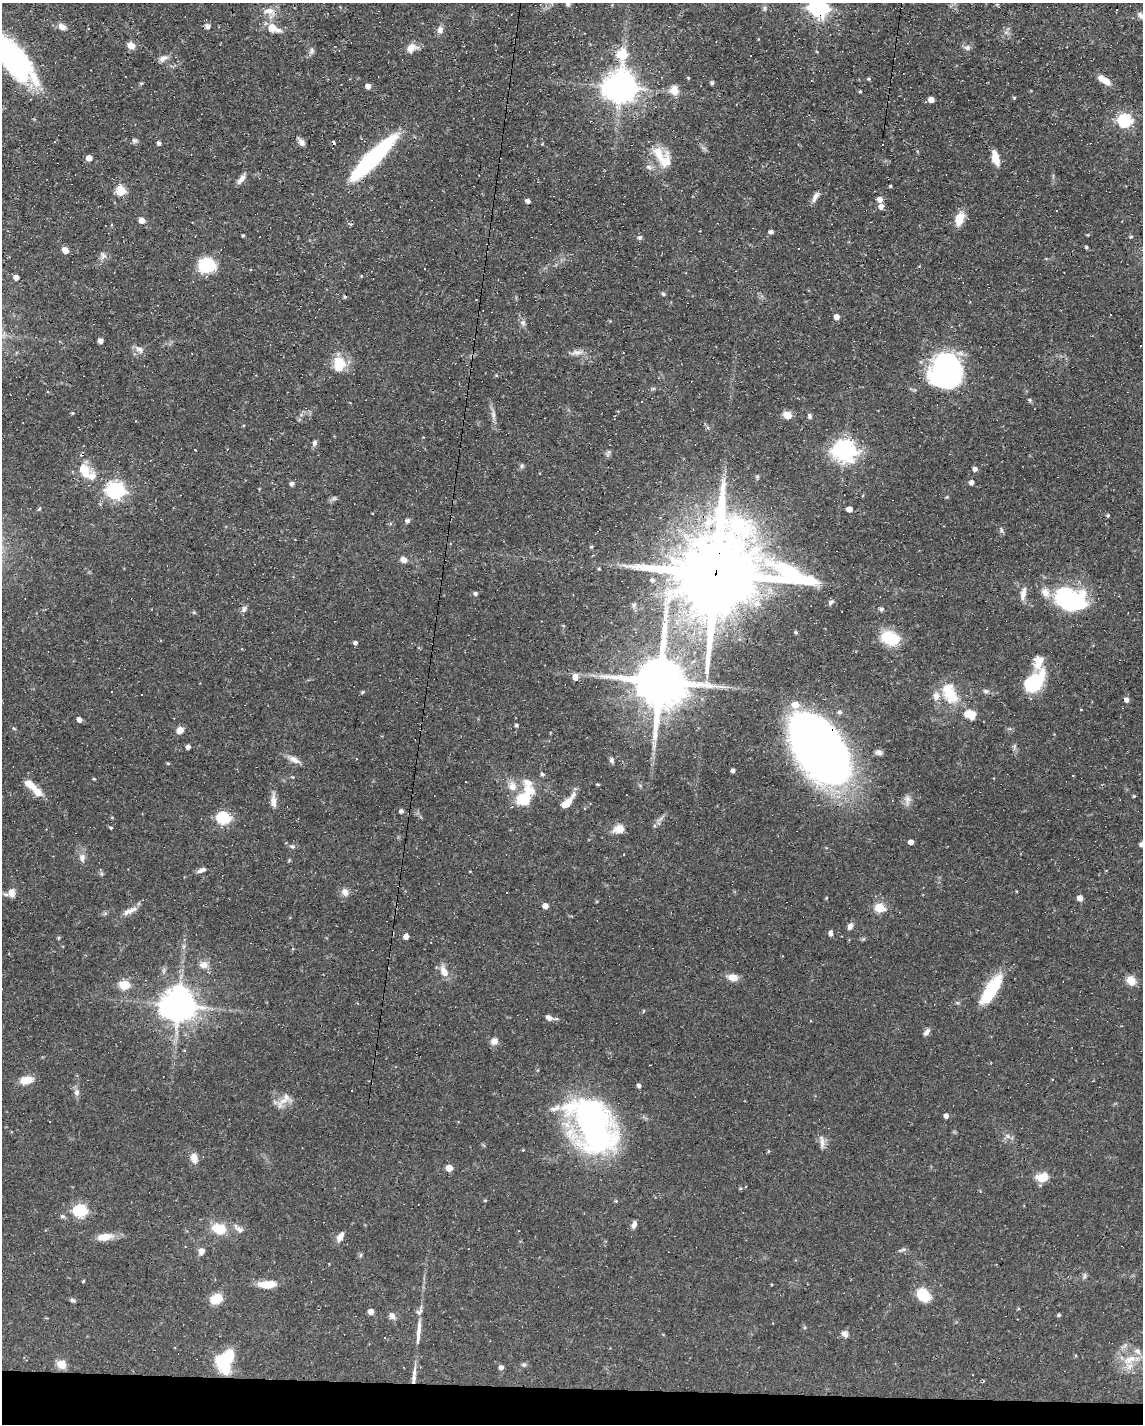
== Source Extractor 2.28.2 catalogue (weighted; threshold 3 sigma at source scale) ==
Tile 11 of 4 x 3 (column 3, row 3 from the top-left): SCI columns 2281-3421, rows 214-1635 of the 4561 x 4584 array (HDU 1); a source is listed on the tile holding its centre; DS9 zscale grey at full resolution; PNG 1145 x 1426 px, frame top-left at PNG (2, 3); no overlay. Shown black and unused: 3% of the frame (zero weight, under 3 of 4 exposures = <1% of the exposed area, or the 3 px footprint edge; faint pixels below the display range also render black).
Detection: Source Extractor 2.28.2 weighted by HDU 2 'WHT'; one run over the whole footprint, this tile lists its part. Background 0.0541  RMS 0.0032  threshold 0.0144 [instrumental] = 3 sigma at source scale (4.5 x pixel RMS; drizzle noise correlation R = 1.50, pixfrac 1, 0.05/0.05 arcsec/px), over >= 5 px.
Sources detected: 264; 1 too faint to see at this stretch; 5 inside a brighter object's white glare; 24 cosmic-ray / hot-pixel residue — not listed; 16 inside a brighter listed object's ellipse — not listed separately; the other 218 listed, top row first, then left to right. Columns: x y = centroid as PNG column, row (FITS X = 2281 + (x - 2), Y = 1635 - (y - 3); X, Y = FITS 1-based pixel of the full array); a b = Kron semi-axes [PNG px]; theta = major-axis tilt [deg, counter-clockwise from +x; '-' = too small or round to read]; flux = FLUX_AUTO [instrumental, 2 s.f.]
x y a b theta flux
568 4 7 6 - 0.87
764 8 7 6 - 0.73
819 8 8 7 - 160
1117 9 3 3 - 2.7
270 10 14 10 -23 3
1141 15 11 8 -44 1.6
207 26 7 6 - 1.2
62 27 9 7 -33 2
273 28 15 8 -22 5
440 30 11 8 73 1.5
131 45 9 7 -31 2.6
411 48 14 10 24 2.9
967 48 7 6 - 1.1
311 51 10 6 62 0.99
622 54 7 6 - 18
751 56 3 3 - 1.5
163 58 13 7 19 1.6
15 60 51 21 -56 64
688 78 4 3 - 0.31
868 79 5 4 - 0.39
1106 81 13 7 -23 3
712 83 4 4 - 0.7
368 86 5 5 - 1.6
621 87 10 9 - 620
674 90 13 12 - 3.1
860 91 4 3 - 0.36
1014 98 4 4 - 0.39
931 100 5 4 - 2.4
1125 120 6 6 - 52
134 140 7 6 - 0.81
301 142 10 5 -51 1.4
159 143 4 4 - 0.92
658 153 24 18 -44 7.6
89 158 5 5 - 2.6
995 158 16 7 -74 4.1
371 160 51 12 45 49
241 179 15 6 55 1.7
890 186 4 3 - 0.39
121 190 5 5 - 19
815 197 14 6 58 1.6
880 199 5 5 - 1.9
528 201 5 4 - 1.3
881 206 6 5 - 1.7
1056 210 3 3 - 0.47
959 219 17 9 72 4.7
142 220 5 5 - 2.5
771 232 5 4 - 0.98
243 235 3 3 - 0.48
1088 235 4 4 - 0.31
1131 237 5 4 - 0.38
640 238 5 5 - 0.85
1086 247 4 3 - 0.46
65 250 5 4 - 3.5
103 256 11 7 -68 1.2
207 265 18 15 5 12
425 269 3 3 - 1.4
16 277 5 5 - 1.8
663 294 6 4 -48 0.54
1111 315 3 3 - 0.55
837 317 5 5 - 1.9
523 323 9 7 -46 1.1
101 341 5 4 - 1.5
139 349 13 8 -32 1.7
576 352 19 7 10 2.1
339 364 19 15 89 7.9
946 372 28 26 -67 78
496 375 4 3 - 0.28
653 389 6 4 1 0.46
72 413 4 3 - 0.4
493 415 14 6 -85 1.6
787 415 5 5 - 7.4
810 416 7 5 -75 0.71
136 421 3 2 - 0.2
707 427 6 4 -71 0.53
315 443 8 6 63 0.85
844 451 8 7 - 230
522 466 7 5 69 0.63
975 469 5 4 - 1.3
84 470 21 14 -72 6.3
757 477 6 5 - 0.47
972 482 5 5 - 1.4
292 484 5 5 - 0.87
115 491 7 7 - 120
947 497 5 4 - 0.34
334 498 6 6 - 0.67
39 509 6 4 45 0.41
849 509 5 4 - 2.6
1107 515 4 3 - 0.5
407 521 6 6 - 0.84
1001 530 8 5 -74 0.75
591 547 4 4 - 0.36
404 560 8 6 -20 2
599 569 4 3 - 0.31
716 573 30 23 76 7200
652 580 6 5 - 0.75
475 593 5 5 - 0.74
1023 593 18 7 81 2.3
1070 599 35 28 -14 29
831 602 8 5 57 0.81
244 609 8 7 - 1.1
881 609 5 5 - 0.81
194 613 6 4 -1 0.38
796 632 4 4 - 0.56
890 638 21 14 -18 11
355 643 5 4 - 0.86
1039 662 17 12 74 4.5
575 677 6 5 - 3.3
660 682 16 13 87 2400
1033 683 21 12 43 25
710 686 33 8 -8 5.2
986 691 9 6 -10 0.96
363 692 6 4 28 0.43
950 694 25 17 -56 11
142 695 2 2 - 0.27
1127 700 5 5 - 1.4
840 712 5 5 - 0.87
971 714 15 13 81 3.7
79 720 4 4 - 2
516 725 4 4 - 0.54
180 730 6 6 - 2.9
654 744 14 7 -88 2
188 747 4 4 - 1.2
1014 747 7 4 72 0.6
821 749 55 29 -56 400
878 752 9 6 -13 1.1
356 758 3 3 - 0.51
294 760 18 7 -29 2.2
611 760 8 6 -79 0.8
168 763 5 3 - 0.29
733 770 4 4 - 0.88
542 774 5 4 - 0.66
292 777 5 3 - 0.29
94 779 4 4 - 0.34
466 782 2 2 - 0.24
598 784 5 3 - 0.34
30 785 20 10 -39 3.7
573 795 12 7 56 1.5
1134 796 4 4 - 0.32
524 800 27 19 38 8.6
907 800 16 9 -90 1.8
273 801 20 7 -88 2.4
566 804 12 6 40 4
401 811 4 4 - 0.93
223 818 6 6 - 38
111 828 4 4 - 0.35
620 829 9 6 6 5.3
911 842 5 4 - 1.9
1142 845 4 4 - 1.1
292 846 8 6 -10 0.81
82 858 12 9 -85 1.8
289 860 5 3 - 0.31
202 870 11 5 22 1.2
345 892 11 9 -52 1.8
11 893 10 8 -86 2.5
506 893 3 3 - 0.46
826 898 4 3 - 0.28
1080 898 5 4 - 2.6
545 906 5 4 - 2.5
880 908 6 5 - 17
130 910 21 7 25 2.5
850 926 9 6 63 1.3
831 933 6 5 - 1.1
406 936 4 4 - 2.3
59 938 4 4 - 0.4
863 939 6 5 - 0.44
204 965 14 10 -5 2.4
444 971 15 8 -66 3.2
733 977 11 7 -8 3.3
1131 980 11 9 -36 3.4
124 985 6 5 - 17
991 989 34 11 58 17
179 1005 10 9 - 760
549 1018 9 6 -24 1.7
927 1032 10 6 55 1.2
494 1041 11 9 39 1.7
26 1080 15 9 10 4.3
639 1086 4 4 - 0.94
77 1092 9 8 - 1.3
283 1101 28 10 44 3.7
555 1108 18 7 17 2.2
946 1116 5 4 - 1.4
592 1125 47 31 -58 120
822 1142 20 6 -83 1.8
523 1150 3 3 - 0.22
768 1151 5 3 - 0.3
194 1158 13 9 -78 2.4
449 1168 5 5 - 4.6
1042 1177 12 8 5 5.8
745 1186 3 3 - 0.34
485 1200 4 4 - 0.35
616 1201 5 4 - 0.38
80 1211 6 6 - 40
63 1216 7 5 -2 0.63
634 1224 10 6 73 1.2
219 1229 19 13 -18 7.1
239 1229 17 8 -38 1.9
105 1237 19 9 9 4.3
340 1237 12 7 58 1.9
903 1249 9 4 10 0.66
201 1251 8 6 67 2
360 1255 7 4 88 0.47
1084 1276 10 5 79 0.7
83 1281 3 3 - 0.38
267 1284 18 7 1 6.1
923 1295 14 10 -48 9.8
216 1299 15 11 30 5
73 1300 7 5 -20 0.7
371 1311 4 4 - 2.4
1059 1315 5 4 - 0.44
392 1316 8 7 - 1.5
418 1332 38 6 85 4.5
845 1334 10 8 -36 1.3
1129 1360 22 10 21 5.1
62 1364 10 9 - 3.4
223 1364 23 11 -59 13
524 1365 7 6 - 0.67
501 1367 5 5 - 1.2
414 1372 19 6 84 2.2
Overlapping masked pixels (flux is a lower limit): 8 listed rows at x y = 819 8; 15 60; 371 160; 115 491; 716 573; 660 682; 950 694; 821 749
Isophote crosses this tile's border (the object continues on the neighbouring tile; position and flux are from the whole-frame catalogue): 5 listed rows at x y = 568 4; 819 8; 15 60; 1142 845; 1131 980